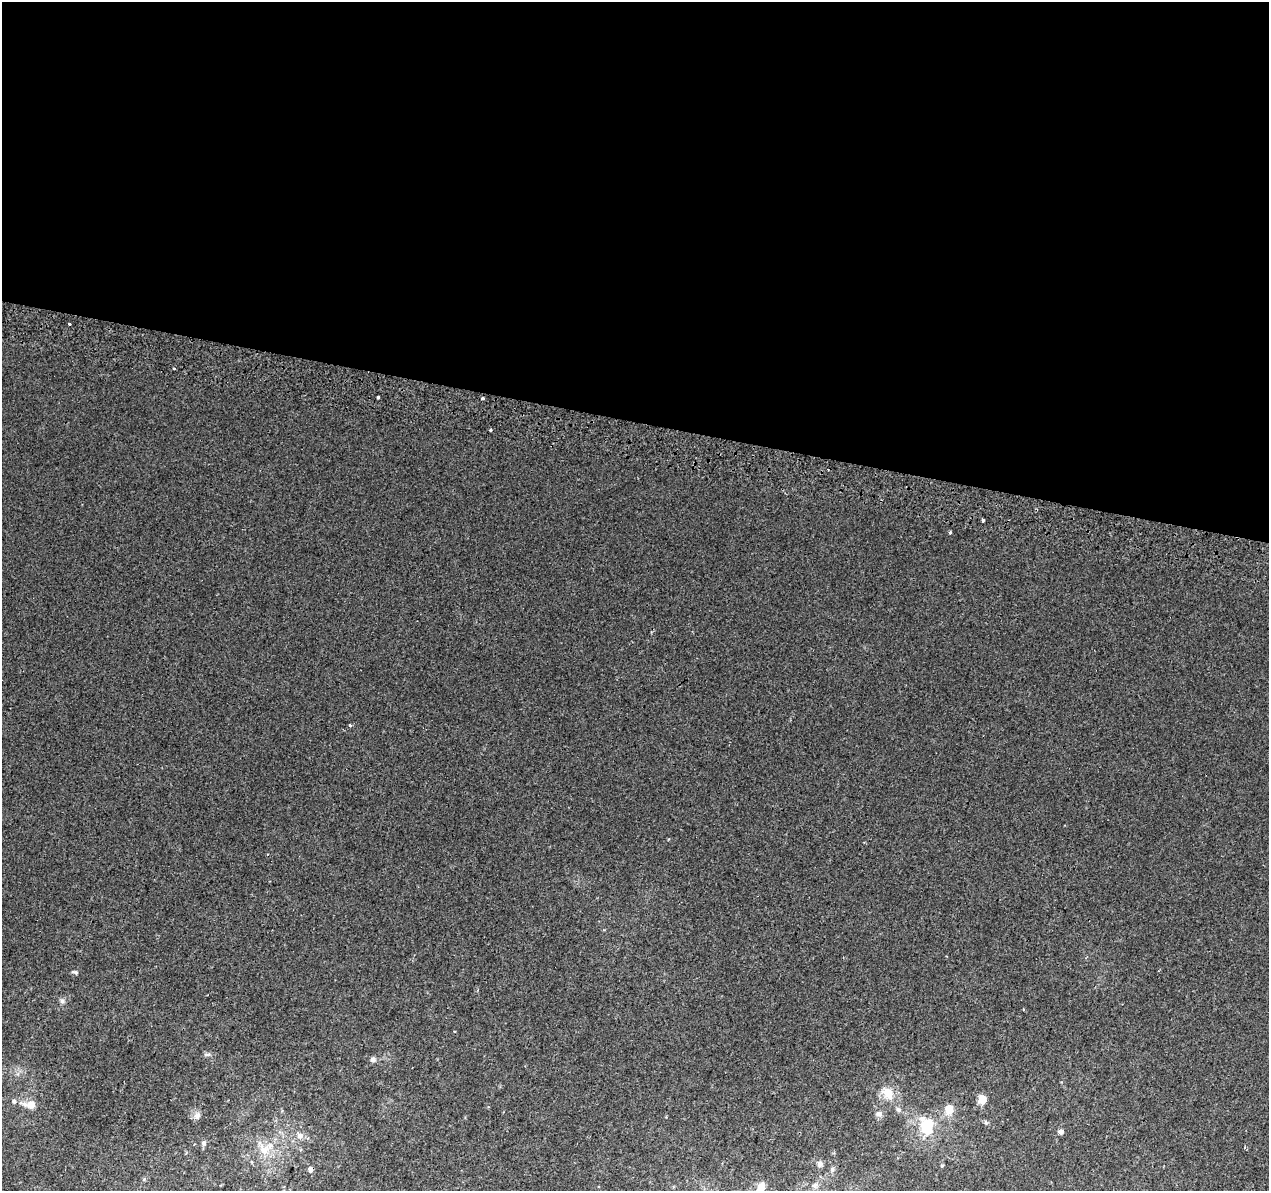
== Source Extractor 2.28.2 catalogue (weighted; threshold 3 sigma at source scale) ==
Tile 3 of 4 x 4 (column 3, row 1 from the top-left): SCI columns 2551-3817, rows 3892-5080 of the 5092 x 5344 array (HDU 1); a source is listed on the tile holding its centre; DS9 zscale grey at full resolution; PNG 1271 x 1193 px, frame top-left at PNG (2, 2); no overlay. Shown black and unused: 35% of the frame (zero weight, under 2 of 3 exposures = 2% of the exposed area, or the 3 px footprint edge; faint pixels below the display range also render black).
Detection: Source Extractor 2.28.2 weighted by HDU 2 'WHT'; one run over the whole footprint, this tile lists its part. Background 0.00752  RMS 0.0036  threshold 0.0161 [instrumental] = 3 sigma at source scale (4.5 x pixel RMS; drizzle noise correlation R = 1.50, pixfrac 1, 0.0396/0.0396 arcsec/px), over >= 5 px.
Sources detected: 32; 1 inside a brighter listed object's ellipse — not listed separately; the other 31 listed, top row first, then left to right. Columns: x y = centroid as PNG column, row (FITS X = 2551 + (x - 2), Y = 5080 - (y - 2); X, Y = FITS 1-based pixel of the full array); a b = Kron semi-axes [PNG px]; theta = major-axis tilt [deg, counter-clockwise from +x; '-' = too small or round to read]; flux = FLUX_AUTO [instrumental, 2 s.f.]
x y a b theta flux
69 324 3 2 - 1.7
174 369 3 3 - 0.57
378 397 3 3 - 2
482 398 3 3 - 0.68
490 430 3 3 - 2
983 520 4 3 - 1.1
950 532 3 3 - 0.72
350 725 3 3 - 0.55
75 972 9 4 -17 0.69
62 1001 6 6 - 0.84
207 1054 9 4 8 0.76
373 1059 7 7 - 0.99
888 1093 20 13 -54 5.4
982 1099 11 10 - 2.9
14 1101 6 5 - 0.83
30 1105 16 8 -6 4.2
949 1109 10 8 89 4.6
879 1114 9 8 - 1.4
197 1116 11 7 14 1.5
986 1123 7 4 -19 0.55
927 1126 17 12 -80 14
1061 1132 5 5 - 1.4
300 1136 8 7 - 1.8
203 1143 7 6 - 0.93
264 1150 17 13 -57 5.7
820 1164 8 7 - 1.2
942 1166 5 4 - 0.44
310 1169 5 5 - 1.7
144 1179 7 4 46 0.55
815 1185 8 7 - 1.3
761 1186 13 10 67 3.6
Overlapping masked pixels (flux is a lower limit): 1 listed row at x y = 310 1169